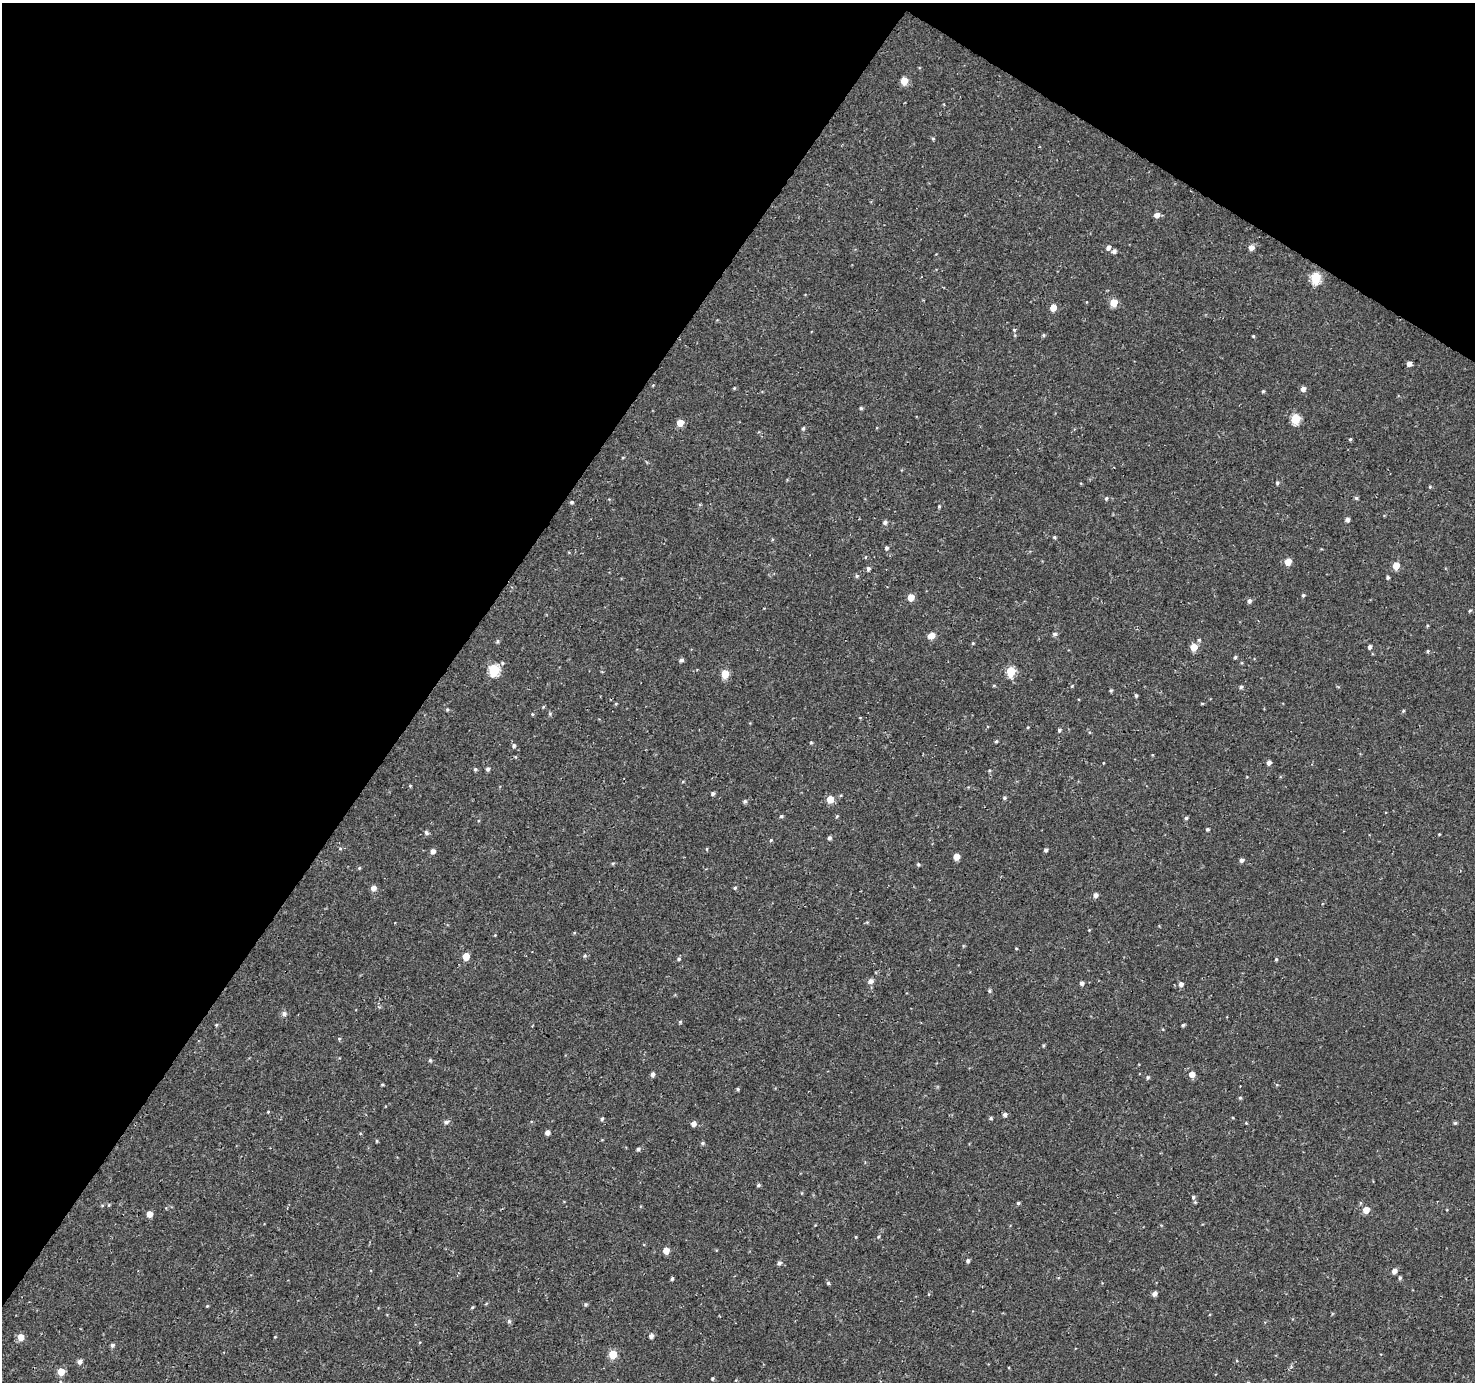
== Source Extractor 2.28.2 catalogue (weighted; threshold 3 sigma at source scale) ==
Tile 2 of 4 x 4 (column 2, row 1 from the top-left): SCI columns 1482-2954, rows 4397-5776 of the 5900 x 5964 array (HDU 1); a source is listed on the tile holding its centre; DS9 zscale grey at full resolution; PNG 1477 x 1384 px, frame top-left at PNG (2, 3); no overlay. Shown black and unused: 34% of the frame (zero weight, under 3 of 4 exposures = <1% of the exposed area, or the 3 px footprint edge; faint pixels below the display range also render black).
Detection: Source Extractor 2.28.2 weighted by HDU 2 'WHT'; one run over the whole footprint, this tile lists its part. Background 4.57e-04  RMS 0.0026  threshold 0.0118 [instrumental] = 3 sigma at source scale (4.5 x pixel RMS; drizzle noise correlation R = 1.50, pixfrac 1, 0.0396/0.0396 arcsec/px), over >= 5 px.
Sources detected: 162; all 162 listed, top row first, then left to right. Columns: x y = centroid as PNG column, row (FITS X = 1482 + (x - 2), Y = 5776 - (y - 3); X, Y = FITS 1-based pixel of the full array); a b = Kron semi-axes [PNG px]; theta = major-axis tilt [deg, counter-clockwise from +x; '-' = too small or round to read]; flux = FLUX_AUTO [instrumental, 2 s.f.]
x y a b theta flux
904 81 5 5 - 4.6
933 139 4 4 - 0.32
1157 215 6 5 - 1.5
1251 247 5 5 - 1.5
1108 248 6 5 - 0.9
1114 251 5 4 - 0.72
1315 278 6 5 - 13
1114 303 5 5 - 4.9
1053 308 5 5 - 3.2
1014 330 4 4 - 0.28
1044 335 5 4 - 0.37
1253 336 3 3 - 0.3
1409 364 5 4 - 1.1
734 388 4 3 - 0.22
1303 389 5 5 - 1.2
1263 391 4 4 - 0.33
861 408 4 4 - 0.37
1296 419 6 5 - 11
680 423 5 5 - 3.2
803 428 5 4 - 0.45
1350 439 4 3 - 0.32
1277 483 5 5 - 0.4
1430 487 5 3 - 0.26
1106 498 5 5 - 0.46
1356 498 5 4 - 0.42
572 502 4 3 - 0.38
939 506 4 3 - 0.31
1347 519 4 4 - 0.84
885 522 5 5 - 0.74
1054 537 5 4 - 0.32
887 548 5 4 - 0.52
1288 562 5 5 - 3.2
1396 566 5 5 - 4.1
868 568 5 5 - 0.57
857 576 6 4 22 0.43
1388 577 4 4 - 0.43
1303 595 4 4 - 0.37
911 597 5 5 - 3.3
1249 601 5 5 - 0.69
1470 611 5 4 - 0.32
1055 634 6 5 - 0.57
931 636 6 5 - 2.3
1199 640 5 5 - 0.36
498 641 5 4 - 0.38
973 643 4 4 - 0.25
1194 647 5 5 - 4.2
1370 647 4 4 - 0.76
1428 651 4 4 - 0.35
1235 657 4 4 - 0.39
681 660 5 4 - 0.62
494 670 6 6 - 15
1011 671 6 5 - 11
725 674 5 5 - 5.7
1072 686 4 4 - 0.22
1241 687 5 4 - 0.5
1111 690 5 4 - 0.37
1136 696 5 4 - 0.39
616 704 5 3 - 0.23
1202 704 5 3 - 0.25
447 709 5 4 - 0.32
1403 711 4 4 - 0.29
532 714 4 4 - 0.25
550 714 5 5 - 0.34
1028 727 4 3 - 0.21
1059 730 5 4 - 0.51
996 741 4 3 - 0.32
811 743 4 4 - 0.27
514 745 5 4 - 0.57
1269 763 5 5 - 0.92
475 769 5 4 - 0.38
488 769 5 4 - 0.59
989 771 5 3 - 0.26
410 786 5 3 - 0.23
713 794 4 4 - 0.55
1004 798 5 4 - 0.45
830 799 5 5 - 3.8
745 801 5 5 - 0.5
781 816 5 4 - 0.38
837 816 4 4 - 0.28
1186 818 4 4 - 0.46
1207 829 3 3 - 0.37
426 832 5 5 - 0.6
1439 834 3 3 - 0.22
829 838 5 4 - 0.63
771 840 4 4 - 0.28
340 848 5 3 - 0.26
707 849 5 3 - 0.22
1046 850 4 4 - 0.55
433 851 5 5 - 1.3
956 857 5 4 - 2.6
1241 860 5 5 - 0.75
613 863 5 3 - 0.3
918 864 4 4 - 0.38
359 868 5 4 - 0.29
373 888 5 5 - 1.4
735 888 5 4 - 0.37
1096 895 5 5 - 0.94
1089 930 3 3 - 0.18
1016 948 4 2 - 0.2
585 956 6 5 - 0.41
466 957 5 5 - 4.3
679 959 5 4 - 0.39
1276 959 4 3 - 0.36
871 981 6 5 - 1.2
1082 983 4 4 - 0.74
1181 984 6 5 - 0.9
989 991 5 5 - 0.43
284 1014 6 6 - 0.87
680 1022 4 4 - 0.33
216 1025 5 4 - 0.31
1183 1025 4 3 - 0.46
339 1039 5 5 - 0.31
1043 1045 4 3 - 0.29
430 1060 4 4 - 0.39
652 1074 5 4 - 0.82
1192 1074 5 5 - 2.1
1148 1077 5 5 - 0.42
382 1084 5 3 - 0.26
1277 1085 5 3 - 0.25
738 1089 4 3 - 0.35
1240 1098 4 4 - 0.36
268 1112 4 4 - 0.21
1005 1115 5 4 - 0.77
991 1118 4 3 - 0.4
602 1119 4 4 - 0.49
446 1122 6 5 - 0.73
1246 1123 4 3 - 0.2
1455 1123 4 4 - 0.42
693 1124 5 5 - 1.3
547 1133 5 4 - 1.1
377 1141 4 4 - 0.27
702 1143 5 5 - 0.44
638 1149 5 4 - 0.51
758 1185 5 4 - 0.45
802 1193 5 3 - 0.2
1193 1197 5 5 - 0.47
1018 1203 4 4 - 0.37
102 1205 5 3 - 0.23
1366 1210 5 5 - 3.3
149 1214 5 4 - 2.5
878 1237 4 3 - 0.27
666 1251 5 5 - 2.6
968 1261 4 4 - 0.57
779 1263 5 5 - 0.66
1394 1271 5 5 - 1.3
1400 1278 5 4 - 0.48
672 1279 4 4 - 0.41
828 1283 4 4 - 0.38
1154 1294 5 4 - 1.1
585 1304 5 4 - 0.41
207 1306 4 3 - 0.23
472 1307 4 4 - 0.27
509 1321 6 5 - 0.55
651 1336 5 4 - 1
20 1337 6 5 - 2.8
275 1337 4 2 - 0.18
112 1345 5 4 - 0.68
613 1355 5 5 - 7
79 1361 5 5 - 1.1
61 1372 5 5 - 4.2
713 1378 5 3 - 0.29
736 1380 5 3 - 0.21